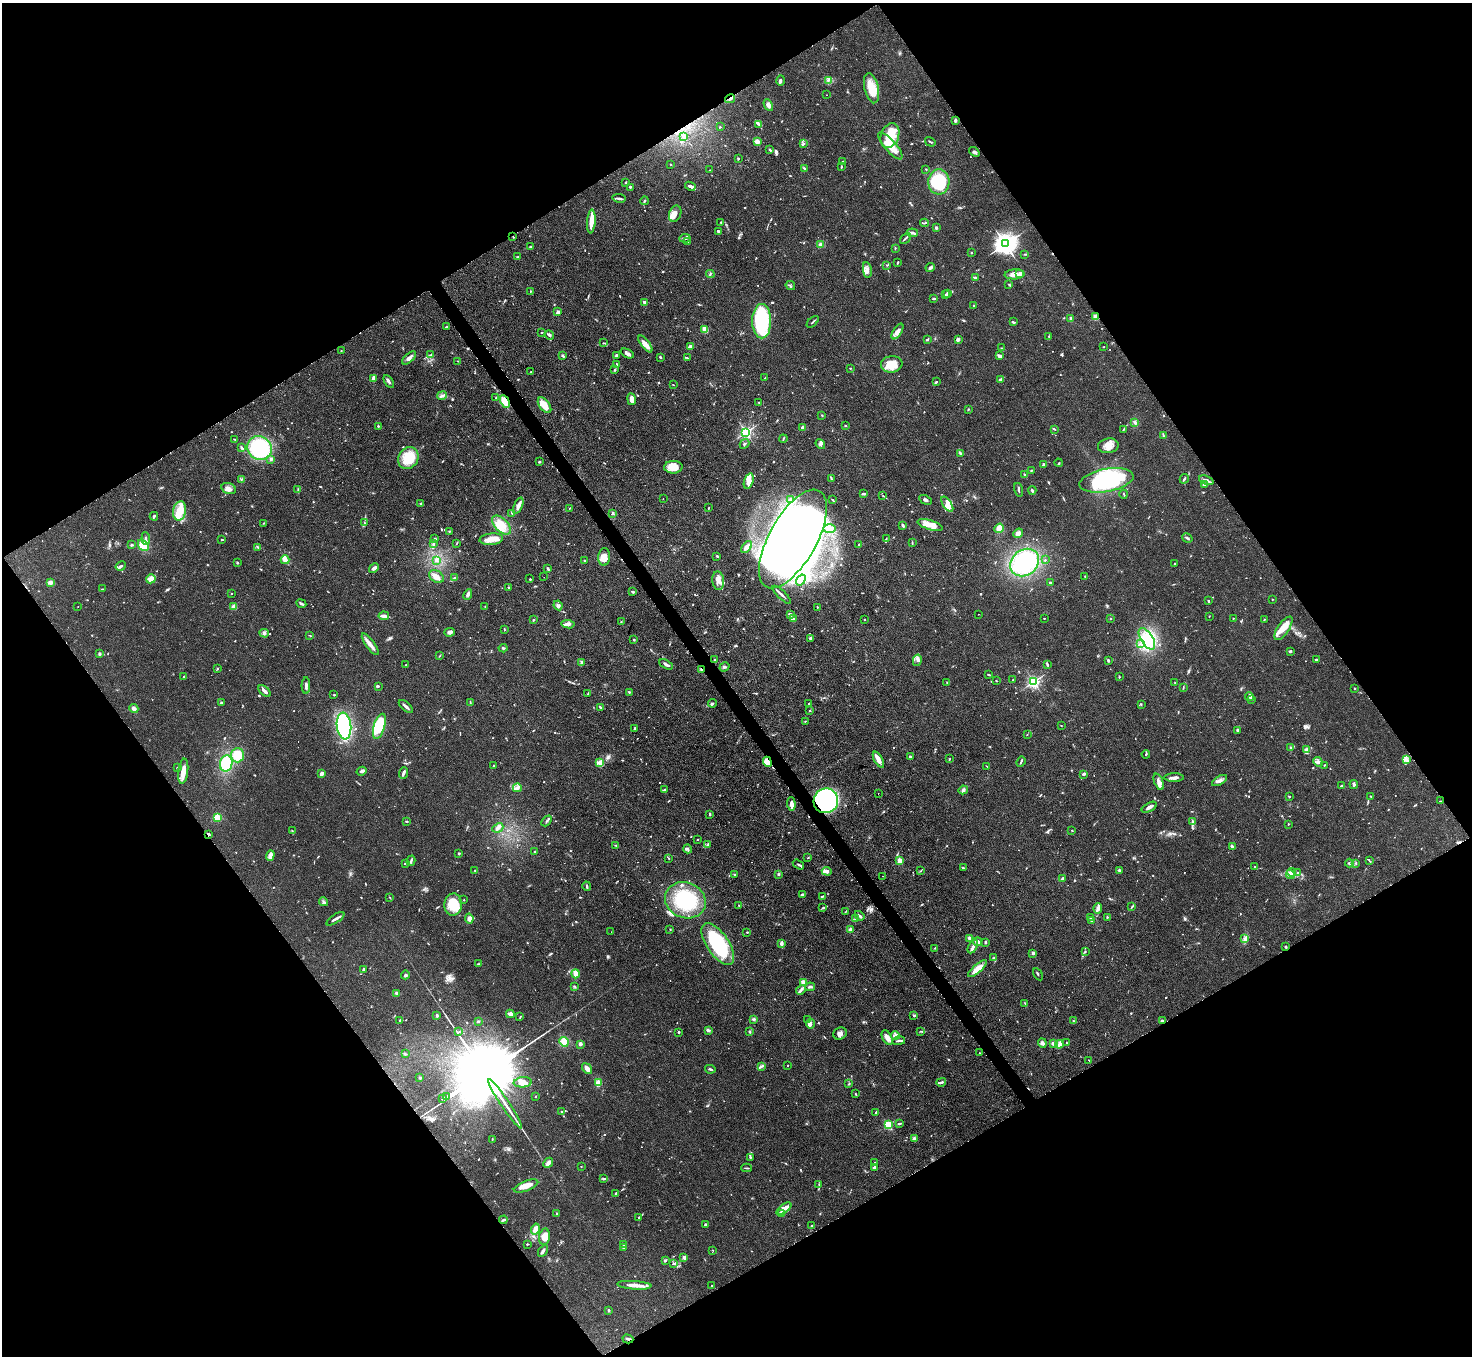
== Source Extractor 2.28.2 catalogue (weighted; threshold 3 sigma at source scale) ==
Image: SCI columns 2-5878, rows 299-5714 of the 5880 x 5872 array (HDU 1 of 3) = the unmasked area's bounding box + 8 px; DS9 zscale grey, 4 x 4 block average (1 PNG px = mean of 4 x 4 image px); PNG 1474 x 1358 px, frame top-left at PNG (2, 3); each listed source drawn as its Kron ellipse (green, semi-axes under 4 px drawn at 4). Shown black and unused: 49% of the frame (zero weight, under 2 of 3 exposures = <1% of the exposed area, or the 3 px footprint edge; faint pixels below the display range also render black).
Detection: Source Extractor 2.28.2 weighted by HDU 2 'WHT'. Background 0.0811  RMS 0.0058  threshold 0.0262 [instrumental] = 3 sigma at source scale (4.5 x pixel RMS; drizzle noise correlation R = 1.50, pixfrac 1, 0.05/0.05 arcsec/px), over >= 5 px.
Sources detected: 1124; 5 too faint to see at this stretch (4 x 4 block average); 17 inside a brighter object's white glare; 14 cosmic-ray / hot-pixel residue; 3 long thin detections or spike segments (spike, bleed or trail) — neither listed nor drawn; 25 coinciding with a brighter row at this scale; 80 inside a brighter listed object's ellipse — not listed separately; of the other 980, all 500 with FLUX_AUTO >= 2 (the completeness limit of this list) listed and drawn (480 fainter detections not listed), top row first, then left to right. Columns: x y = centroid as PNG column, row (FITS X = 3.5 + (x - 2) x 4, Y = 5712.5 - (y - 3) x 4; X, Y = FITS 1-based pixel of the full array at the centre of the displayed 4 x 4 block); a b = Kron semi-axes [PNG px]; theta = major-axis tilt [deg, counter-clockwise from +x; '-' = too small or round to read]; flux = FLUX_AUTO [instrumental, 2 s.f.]
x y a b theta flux
829 80 4 2 - 3.2
781 81 5 2 - 6.4
871 88 15 7 -77 69
827 95 2 2 - 12
730 99 5 2 - 6.8
768 105 6 3 -60 12
955 121 4 3 - 5
759 125 3 2 - 2.5
720 127 2 2 - 4.5
890 135 12 9 70 64
684 136 3 3 - 12
757 142 3 3 - 13
930 142 5 2 - 4.8
804 143 3 2 - 4.3
890 146 17 5 -49 70
770 150 3 2 - 4.6
974 152 5 3 - 7.4
738 158 3 2 - 2.7
842 161 2 2 - 2.8
670 164 2 2 - 2.4
841 167 2 2 - 3.4
804 168 3 2 - 4
926 169 2 2 - 2.1
710 170 2 2 - 2.1
939 182 12 10 85 210
625 183 2 2 - 2.5
690 186 5 3 - 10
630 187 3 2 - 3.6
619 198 7 2 -8 8.2
644 201 4 2 - 4.2
675 214 8 6 68 19
591 221 12 3 86 47
721 222 2 2 - 2.5
924 223 4 2 - 2.9
936 228 2 2 - 20
718 231 4 2 - 5.6
912 233 5 3 - 11
513 237 3 2 - 2.2
685 238 5 2 - 6.4
905 238 6 2 44 6.3
688 242 2 2 - 2
820 244 3 3 - 8.5
1005 244 4 3 - 3200
531 247 2 2 - 2.6
895 248 3 2 - 2.8
971 253 2 2 - 8.1
1025 254 3 2 - 2.8
518 257 4 2 - 3.1
898 262 2 2 - 2.3
887 265 2 2 - 2.1
930 268 5 3 - 7
867 270 8 4 -82 16
1020 273 2 2 - 31
710 274 4 2 - 4.4
1015 274 10 5 3 25
975 278 4 3 - 11
1009 284 3 2 - 3.1
790 286 5 2 - 5.5
530 292 3 2 - 2.1
947 293 3 2 - 3.4
945 295 2 2 - 3.3
934 299 3 2 - 4.7
645 302 4 2 - 12
973 306 3 2 - 2.7
558 312 2 2 - 49
1096 317 2 2 - 120
1071 318 2 2 - 39
762 321 17 9 90 380
813 322 7 2 45 4.6
1013 322 2 2 - 7.1
446 327 2 2 - 4.3
705 329 4 3 - 44
897 331 9 3 57 16
542 333 2 2 - 4.4
549 335 5 3 - 6.6
1049 336 2 2 - 2.4
927 339 2 2 - 3.5
958 339 4 3 - 5.3
603 343 2 2 - 2
645 344 10 4 -53 29
690 346 3 2 - 12
1104 347 2 2 - 2.1
1001 348 3 2 - 3
341 351 2 2 - 2.3
627 353 7 3 -24 13
431 355 3 2 - 2.4
616 355 3 2 - 5.2
563 356 4 2 - 4.8
1000 356 4 2 - 15
660 357 2 2 - 5.3
409 358 9 3 41 15
687 358 3 2 - 2.9
458 361 2 2 - 2.2
617 364 3 2 - 3.3
892 364 11 8 7 58
850 368 2 2 - 2.2
615 369 3 2 - 4.1
531 372 2 2 - 2.1
765 378 2 2 - 3.3
373 379 3 2 - 25
1001 380 3 2 - 4.4
389 381 7 2 -57 9.6
936 382 3 2 - 4.5
673 385 2 2 - 2.1
442 396 5 2 - 7.1
496 398 3 2 - 2.2
631 399 6 3 -82 25
505 401 7 4 -63 45
759 402 2 2 - 2
545 405 9 5 -53 42
968 409 2 2 - 2.2
822 415 2 2 - 2.8
1135 423 3 2 - 8.1
378 426 2 2 - 3.5
845 426 2 2 - 4
803 428 3 2 - 14
1054 429 4 2 - 3.1
1123 430 2 2 - 2.7
746 432 2 2 - 730
1163 435 3 2 - 2.8
235 439 3 2 - 3.3
783 439 4 2 - 3
745 444 5 2 - 5.4
820 444 5 3 - 8.1
1108 446 10 7 8 31
242 448 4 2 - 6.8
259 448 13 11 -42 300
961 453 3 3 - 5.3
408 458 11 9 58 90
271 459 3 2 - 8.7
540 462 3 2 - 4.2
1059 463 4 2 - 2.8
1043 465 4 2 - 5
673 467 9 6 1 45
1031 470 2 2 - 3.3
1025 475 4 2 - 4.1
242 479 2 2 - 4.1
831 479 3 2 - 3.3
1184 479 5 2 - 6
1107 480 27 11 11 360
1206 480 8 2 -21 9.9
749 481 8 4 74 36
1204 485 3 3 - 4.8
229 489 7 5 -21 18
298 490 2 2 - 3.2
1018 490 7 2 -75 5.9
1032 490 4 2 - 5.3
864 494 3 2 - 6.3
1124 494 4 2 - 2.6
883 496 3 2 - 2.3
663 499 2 2 - 7.7
790 499 3 2 - 3.9
832 500 2 2 - 3.5
925 500 7 3 -28 7.6
421 504 4 2 - 5.6
947 504 8 4 -55 20
518 506 9 3 67 17
569 508 3 2 - 3
708 508 2 2 - 2.4
180 511 9 6 79 65
512 513 3 2 - 2.5
613 513 2 2 - 3.7
154 516 4 2 - 5.3
264 523 3 2 - 2.8
364 523 3 2 - 3.3
501 525 12 6 -46 56
903 525 4 2 - 6
930 525 13 4 -16 34
999 528 5 4 - 35
829 529 6 3 0 15
449 531 3 2 - 2.7
1018 533 5 4 - 9.9
1187 538 5 2 - 6
146 539 6 2 -84 8
222 539 3 2 - 3.3
435 539 2 2 - 5.8
491 539 12 5 5 34
793 539 55 23 61 2600
886 539 2 2 - 2.8
433 543 4 2 - 5.2
457 543 4 2 - 2.4
912 543 3 2 - 2.6
859 544 3 2 - 2.1
132 545 2 2 - 7.6
143 545 6 5 - 59
258 547 3 2 - 2.3
746 547 7 3 50 32
717 556 3 2 - 3.4
604 557 9 6 83 27
285 560 4 2 - 33
436 560 2 2 - 6.3
585 560 3 2 - 3.1
1045 560 2 2 - 3.7
237 563 2 2 - 4.4
1025 563 15 12 39 140
1175 564 2 2 - 2.4
121 566 5 2 - 7.2
374 568 5 3 - 11
548 569 3 2 - 5.9
436 576 8 5 -31 22
1085 576 2 2 - 2.1
454 577 4 2 - 2.5
544 577 2 2 - 4.6
151 579 4 4 - 26
530 579 2 2 - 2.4
801 580 6 3 55 9.7
718 581 9 6 -83 24
50 582 3 3 - 15
1050 583 3 2 - 9
508 587 2 2 - 3.9
102 589 4 2 - 2.5
633 592 3 2 - 6.6
232 594 2 2 - 2.1
468 595 5 3 - 8.3
782 595 12 2 -45 9.8
1272 599 2 2 - 3.2
1208 601 2 2 - 3.4
301 604 5 2 - 6.2
558 605 5 4 - 8.9
78 607 2 2 - 2.1
234 607 2 2 - 26
485 607 3 2 - 2
817 607 3 2 - 2
790 614 2 2 - 13
978 614 2 2 - 2.2
384 616 5 2 - 20
1209 616 2 2 - 2.1
1044 618 2 2 - 2.3
1111 618 2 2 - 4
1233 618 2 2 - 2.8
793 619 3 2 - 5.7
865 619 2 2 - 2.3
1264 619 2 2 - 2
534 620 2 2 - 5.3
621 622 2 2 - 2.5
568 624 7 3 -6 12
1283 628 13 6 56 47
504 629 4 2 - 2.3
450 632 5 3 - 12
264 633 4 3 - 7.4
310 635 3 2 - 2.2
811 638 4 2 - 8.1
1147 639 12 6 -57 58
634 640 2 2 - 3.9
1141 643 2 2 - 2.2
370 644 13 3 -54 23
503 648 4 2 - 4.2
1290 651 3 2 - 4.8
99 654 3 2 - 5.2
439 656 2 2 - 2.1
1316 659 3 2 - 4.3
715 660 2 2 - 2.2
917 660 6 3 77 8.3
1108 660 3 2 - 5.6
582 662 4 2 - 6.2
666 664 7 2 -28 13
1047 664 4 2 - 4.1
406 665 2 2 - 2.1
724 667 5 2 - 5.5
217 669 3 2 - 2.7
701 670 2 2 - 37
989 675 3 2 - 3.3
184 677 2 2 - 14
1119 677 2 2 - 2.5
1013 680 2 2 - 2.3
996 681 2 2 - 2.5
947 682 2 2 - 2.5
1034 682 2 2 - 790
1175 683 2 2 - 2.1
306 686 8 2 90 8.7
378 686 4 2 - 3.6
1183 687 4 2 - 2.8
1355 688 2 2 - 13
265 691 7 3 -43 16
629 692 3 2 - 2.9
588 693 3 2 - 2.5
334 695 2 2 - 3.3
1249 697 4 3 - 6
1251 699 3 2 - 3.1
221 703 3 2 - 7.8
470 703 3 2 - 2.6
712 703 4 2 - 4
809 704 3 2 - 3.4
1141 704 3 2 - 2.7
406 706 8 2 -41 13
600 707 3 2 - 4.3
134 708 4 3 - 12
810 711 2 2 - 2.1
805 721 2 2 - 2.5
1061 725 2 2 - 3.4
344 726 13 7 -84 360
379 726 13 5 74 110
635 728 2 2 - 6.8
1237 730 2 2 - 7.1
1027 735 2 2 - 2.2
1290 748 3 2 - 4.4
1307 750 4 3 - 7.5
1146 754 4 2 - 2.2
237 755 7 6 - 59
910 756 3 2 - 3.4
949 759 4 2 - 2.3
1406 759 4 2 - 7.6
878 760 9 3 -61 29
767 762 5 4 - 77
1021 762 5 2 - 5.5
1318 762 5 4 - 11
226 763 8 6 78 120
600 763 3 2 - 16
1324 765 2 2 - 2.4
494 766 2 2 - 5.9
987 766 3 2 - 2.6
178 767 4 2 - 7.6
183 771 12 5 83 33
361 771 5 2 - 12
403 773 6 2 70 10
321 774 4 2 - 13
1083 774 3 2 - 6.4
1174 778 10 3 1 14
1219 780 8 3 30 14
1159 782 9 4 -69 16
1354 784 4 2 - 7.4
1341 786 2 2 - 7.8
517 788 4 3 - 7.9
665 790 3 3 - 6.1
963 790 5 3 - 7.1
878 794 2 2 - 4.1
1370 796 2 2 - 2.3
1289 797 3 2 - 3.2
826 801 12 12 - 620
1440 801 2 2 - 2.1
791 804 7 3 -85 16
1149 807 8 3 29 14
709 814 3 2 - 3.9
217 817 4 3 - 36
407 821 3 2 - 2.4
547 821 6 2 48 5.3
1192 822 4 2 - 9.1
1288 824 2 2 - 6.1
498 828 6 4 24 9.5
1072 830 2 2 - 2.6
292 831 3 2 - 3.2
208 834 3 2 - 8.6
697 840 2 2 - 2.6
708 844 2 2 - 3.2
616 845 3 2 - 2.5
1232 847 3 2 - 13
688 849 4 3 - 5.7
535 852 2 2 - 11
459 854 3 2 - 3.5
270 855 5 3 - 18
669 858 3 2 - 2.3
808 858 3 2 - 2.4
1369 860 2 2 - 3.1
411 861 5 2 - 7.8
900 861 2 2 - 120
1349 863 4 2 - 5.1
1356 863 3 2 - 2.8
405 864 3 2 - 2.1
798 865 6 2 -32 4.6
1254 867 2 2 - 2.3
964 868 2 2 - 2.2
475 870 2 2 - 2.1
1119 870 2 2 - 22
827 871 5 4 - 11
921 871 3 2 - 2.9
1291 872 4 2 - 5.9
1298 872 4 2 - 5.2
779 874 3 2 - 4.3
1290 874 5 2 - 6.5
735 875 3 2 - 5.1
882 876 2 2 - 2.8
1062 878 3 2 - 9.3
587 886 4 2 - 5.3
803 894 3 2 - 3.8
822 896 4 2 - 4
390 897 2 2 - 2
464 900 2 2 - 2.6
685 900 21 17 -23 210
324 902 4 2 - 4.3
453 905 11 9 87 78
739 905 2 2 - 2.1
823 907 3 3 - 4.1
1132 907 3 2 - 3.5
1098 908 5 4 - 11
846 911 4 2 - 2.7
859 916 5 2 - 8.3
1091 917 3 2 - 4.2
1107 917 3 2 - 3.1
335 919 10 2 33 12
469 919 5 4 - 15
856 919 4 2 - 5.7
1091 920 3 2 - 5
670 929 3 2 - 2
850 929 3 3 - 7.3
611 932 2 2 - 5.6
747 932 2 2 - 2.5
970 938 3 2 - 15
1245 939 3 2 - 3.6
977 942 5 3 - 16
985 942 3 2 - 5.4
781 943 4 2 - 15
718 944 24 11 -56 260
973 947 7 3 60 10
1286 947 3 2 - 3.5
935 948 2 2 - 2.3
1085 951 3 2 - 3
1033 953 2 2 - 31
994 958 3 2 - 3.4
479 964 4 2 - 2.3
363 969 3 2 - 4.7
977 969 11 4 41 44
576 974 4 3 - 28
1038 974 6 2 -58 4.4
405 975 4 3 - 7.5
803 982 4 3 - 15
575 987 4 2 - 2.6
810 987 5 3 - 6.8
801 990 5 3 - 9.2
396 993 3 2 - 6.9
1025 1003 3 2 - 2.6
510 1014 4 3 - 14
437 1015 3 2 - 3.7
914 1016 3 2 - 3.8
520 1017 4 2 - 2.3
753 1019 4 3 - 4.8
400 1020 4 2 - 4.7
808 1020 2 2 - 3.8
478 1021 3 2 - 4.2
1073 1021 3 2 - 2.8
1162 1021 3 3 - 5
811 1024 4 4 - 10
708 1030 4 3 - 6.2
920 1031 2 2 - 2.3
459 1032 2 2 - 2.3
679 1032 2 2 - 13
750 1032 3 2 - 2.6
840 1033 7 6 - 16
895 1036 4 3 - 5.8
887 1038 8 4 -61 19
899 1041 6 2 10 6.9
564 1042 5 4 - 35
1042 1043 5 4 - 11
1066 1043 3 2 - 2.3
580 1044 2 2 - 51
1053 1044 4 3 - 13
1059 1044 4 3 - 11
979 1053 2 2 - 2.1
405 1054 3 3 - 3.8
1089 1060 3 2 - 2.4
787 1065 2 2 - 2.8
761 1066 3 2 - 3.7
587 1069 6 3 -55 22
710 1069 5 2 - 5.5
420 1078 2 2 - 19
523 1082 9 5 5 26
941 1082 5 2 - 11
598 1083 3 2 - 2.9
849 1084 3 2 - 2.3
855 1094 3 2 - 2.7
446 1096 3 2 - 1100
535 1097 3 2 - 2.1
443 1099 2 2 - 880
505 1104 29 2 -56 40
562 1111 2 2 - 3.8
876 1112 3 2 - 5.4
899 1124 4 2 - 4.9
888 1125 2 2 - 260
492 1139 2 2 - 2.4
914 1139 3 3 - 5
750 1157 3 2 - 3.6
875 1162 2 2 - 2.2
548 1163 5 3 - 17
581 1166 2 2 - 2.9
874 1167 4 2 - 4.9
746 1168 5 2 - 4.1
604 1178 3 2 - 3
819 1184 3 2 - 3
526 1186 13 5 21 44
615 1193 2 2 - 3.3
784 1209 9 3 37 32
556 1213 2 2 - 2.5
781 1214 3 2 - 4.3
639 1217 2 2 - 2.5
503 1220 4 2 - 7.2
705 1224 2 2 - 6.9
812 1226 3 2 - 2.8
535 1229 5 3 - 22
544 1237 8 5 80 26
527 1244 2 2 - 4.1
624 1244 2 2 - 3.4
623 1248 3 2 - 4.6
713 1250 2 2 - 2
543 1251 6 3 60 9
684 1257 3 2 - 12
665 1260 3 3 - 3.6
673 1264 3 2 - 4.8
634 1285 17 3 -4 33
712 1286 2 2 - 2.5
608 1310 2 2 - 6.9
628 1339 5 2 - 5.6
Overlapping masked pixels (flux is a lower limit): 9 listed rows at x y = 730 99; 513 237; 1096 317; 505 401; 701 670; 767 762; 826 801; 208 834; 628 1339
Diffuse or blended objects may show on this block-average render without a row.